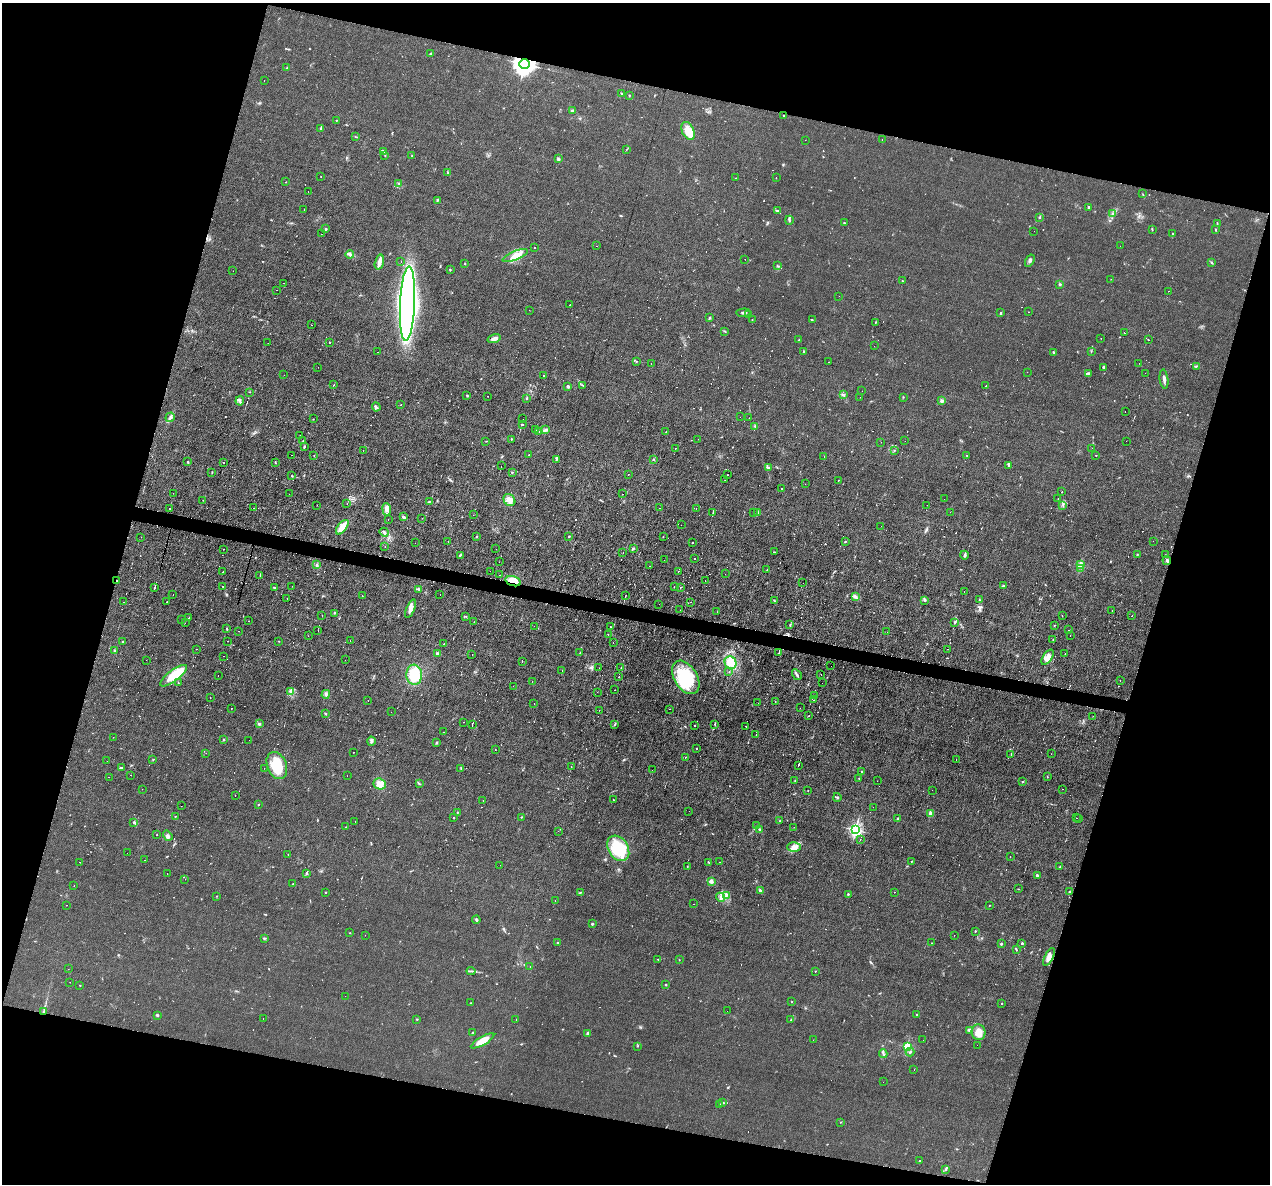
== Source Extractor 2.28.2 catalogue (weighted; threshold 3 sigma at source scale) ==
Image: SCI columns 1-5071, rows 245-4971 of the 5071 x 5095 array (HDU 1 of 3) = the unmasked area's bounding box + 8 px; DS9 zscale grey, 4 x 4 block average (1 PNG px = mean of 4 x 4 image px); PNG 1272 x 1186 px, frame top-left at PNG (2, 3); each listed source drawn as its Kron ellipse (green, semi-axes under 4 px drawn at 4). Shown black and unused: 32% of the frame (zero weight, under 2 of 3 exposures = <1% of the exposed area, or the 3 px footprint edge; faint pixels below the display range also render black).
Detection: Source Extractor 2.28.2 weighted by HDU 2 'WHT'. Background 0.0451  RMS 0.0069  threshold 0.031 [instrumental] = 3 sigma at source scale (4.5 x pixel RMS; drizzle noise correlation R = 1.50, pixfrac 1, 0.05/0.05 arcsec/px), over >= 5 px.
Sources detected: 971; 4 too faint to see at this stretch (4 x 4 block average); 2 inside a brighter object's white glare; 168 cosmic-ray / hot-pixel residue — neither listed nor drawn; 13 coinciding with a brighter row at this scale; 19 inside a brighter listed object's ellipse — not listed separately; of the other 765, all 500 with FLUX_AUTO >= 1.26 (the completeness limit of this list) listed and drawn (265 fainter detections not listed), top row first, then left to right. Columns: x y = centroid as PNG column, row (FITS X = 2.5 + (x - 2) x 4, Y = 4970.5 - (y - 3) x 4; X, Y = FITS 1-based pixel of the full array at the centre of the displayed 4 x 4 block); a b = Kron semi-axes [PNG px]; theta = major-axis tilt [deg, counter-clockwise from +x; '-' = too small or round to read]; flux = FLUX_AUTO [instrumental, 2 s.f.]
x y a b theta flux
430 54 3 2 - 4.3
524 64 5 4 - 2800
287 68 2 2 - 2.5
264 80 2 2 - 3.6
621 93 2 2 - 2
629 95 2 2 - 2.6
573 111 3 2 - 7.9
783 116 3 2 - 3.4
336 120 2 2 - 1.6
320 128 2 2 - 5.6
688 131 9 6 -66 58
355 137 2 2 - 2.3
805 140 2 2 - 1.4
882 140 2 2 - 6.5
627 149 2 2 - 1.4
383 151 2 2 - 3.8
385 155 2 2 - 1.9
412 156 2 2 - 2.6
558 159 3 2 - 3.9
448 173 2 2 - 1.6
321 176 2 2 - 10
736 178 2 2 - 1.7
776 178 2 2 - 1.5
286 182 2 2 - 1.5
399 183 3 2 - 3.9
308 192 2 2 - 2.1
1143 194 2 2 - 1.5
437 200 4 2 - 4
1089 207 2 2 - 4.7
304 210 2 2 - 1.3
778 210 2 2 - 2.6
1113 214 2 2 - 2.4
1040 218 2 2 - 2.3
789 220 4 2 - 4
844 223 2 2 - 4.9
1217 223 3 2 - 2.2
326 229 2 2 - 5.1
1152 229 3 2 - 3
1215 229 2 2 - 3.3
1034 231 2 2 - 8.9
1173 233 2 2 - 3.4
321 234 2 2 - 4
597 246 2 2 - 1.7
1120 246 2 2 - 2.4
534 248 2 2 - 3.6
350 254 4 3 - 9.9
515 256 13 4 22 43
745 259 2 2 - 1.7
1030 261 6 2 58 8.1
379 262 7 3 75 26
401 262 2 2 - 2.1
1211 262 2 2 - 3.4
465 264 2 2 - 2.3
777 265 2 2 - 2.2
450 270 2 2 - 3.2
233 271 2 2 - 1.5
1111 279 2 2 - 7.2
902 281 3 2 - 2.4
284 283 2 2 - 1.5
1060 284 3 2 - 3.8
277 290 2 2 - 26
1169 291 2 2 - 3.8
839 296 2 2 - 1.7
407 303 37 7 87 2400
570 305 2 2 - 11
529 310 2 2 - 6.7
1028 312 2 2 - 2
743 313 7 2 5 10
1001 313 2 2 - 5.7
748 315 2 2 - 1.7
710 318 3 2 - 3.7
752 319 2 2 - 1.5
812 320 2 2 - 1.9
876 322 3 2 - 2.2
311 325 2 2 - 1.4
724 331 2 2 - 2.2
1124 333 2 2 - 3.6
1101 338 2 2 - 5.4
494 339 7 3 15 25
799 340 2 2 - 2
1148 340 2 2 - 2.3
330 342 2 2 - 2.6
268 343 2 2 - 5.3
874 346 2 2 - 3.2
803 351 3 2 - 2.5
377 352 2 2 - 5.9
1053 352 2 2 - 6.9
1091 352 2 2 - 1.9
636 361 2 2 - 1.8
828 362 2 2 - 1.9
651 363 2 2 - 1.6
1139 363 2 2 - 1.5
1196 366 3 2 - 2.9
318 367 2 2 - 2.6
1104 367 4 2 - 4.8
1027 372 2 2 - 1.5
1145 373 2 2 - 2
1088 374 3 2 - 3.6
284 375 2 2 - 1.7
544 375 2 2 - 3.4
1164 379 9 2 -83 13
334 385 2 2 - 1.4
582 385 2 2 - 2.1
568 386 2 2 - 22
986 386 2 2 - 37
862 391 2 2 - 1.4
249 392 2 2 - 1.3
467 395 3 2 - 3
844 395 2 2 - 2.5
488 396 2 2 - 1.9
860 397 2 2 - 2.7
903 397 2 2 - 1.3
527 398 3 2 - 3.9
240 401 4 2 - 6.8
942 401 2 2 - 4.3
401 405 2 2 - 1.5
376 407 4 2 - 4.8
1125 412 2 2 - 4.3
170 417 5 2 - 6.8
740 417 2 2 - 1.3
749 418 2 2 - 2.5
313 419 2 2 - 1.4
523 419 2 2 - 1.6
522 425 2 2 - 3.3
755 426 3 3 - 4.3
546 429 3 2 - 4.3
536 430 2 2 - 1.8
539 432 2 2 - 9.9
666 432 2 2 - 1.3
300 435 2 2 - 2.6
512 439 2 2 - 1.6
698 439 2 2 - 2.7
303 441 2 2 - 2.2
486 441 2 2 - 1.4
905 441 2 2 - 1.7
1126 441 2 2 - 5.2
881 442 2 2 - 1.9
304 446 3 2 - 3.7
675 448 2 2 - 2.3
1092 448 2 2 - 1.6
363 451 2 2 - 1.7
894 451 2 2 - 2.9
291 455 2 2 - 2
314 455 2 2 - 1.3
529 455 2 2 - 6.2
967 455 2 2 - 6.2
1096 455 2 2 - 1.6
824 456 2 2 - 1.4
654 459 2 2 - 1.8
556 460 2 2 - 2.9
188 462 3 2 - 3.4
223 462 2 2 - 4
275 462 3 2 - 2.3
501 466 2 2 - 2.2
1009 466 2 2 - 1.9
769 467 4 2 - 8
212 472 3 2 - 2.4
512 472 2 2 - 2.8
628 474 2 2 - 3.1
727 475 2 2 - 5.6
292 476 2 2 - 2
725 480 2 2 - 1.6
838 480 2 2 - 53
805 484 2 2 - 1.6
782 488 2 2 - 8.4
1062 492 2 2 - 4.1
173 493 2 2 - 1.6
289 494 2 2 - 1.5
622 494 2 2 - 6.9
1058 498 2 2 - 1.3
944 499 2 2 - 2
203 500 2 2 - 3.6
509 500 6 5 - 30
429 501 3 2 - 3
347 504 2 2 - 2.8
317 505 2 2 - 1.4
927 505 2 2 - 1.6
1063 505 3 2 - 4
253 508 2 2 - 2
660 508 2 2 - 1.8
696 508 2 2 - 4.8
170 509 2 2 - 2.7
387 509 6 3 -81 17
713 512 3 2 - 2.6
754 512 2 2 - 1.6
950 512 2 2 - 4.5
757 513 3 2 - 14
473 515 2 2 - 17
403 517 4 2 - 5.7
422 518 2 2 - 3.3
388 519 2 2 - 3.2
681 525 2 2 - 3.5
881 526 2 2 - 2.1
342 527 8 4 52 50
384 532 5 2 - 10
477 536 2 2 - 2.8
569 536 3 2 - 2.8
141 537 2 2 - 1.5
663 537 2 2 - 1.7
1153 541 2 2 - 1.3
448 542 2 2 - 2.8
845 542 2 2 - 3.2
415 543 2 2 - 1.3
692 543 2 2 - 2.1
385 546 2 2 - 1.3
223 549 2 2 - 7.4
496 549 2 2 - 2.3
633 549 3 2 - 4
623 552 2 2 - 4
774 552 2 2 - 1.9
1137 554 2 2 - 1.5
460 555 4 2 - 4.6
964 555 4 3 - 8.3
1165 555 2 2 - 1.5
694 559 2 2 - 4.9
664 560 2 2 - 2.8
1167 560 4 2 - 6.6
499 562 2 2 - 2.1
317 565 3 2 - 4.1
1080 565 2 2 - 120
649 566 2 2 - 1.6
1081 568 2 2 - 1.5
767 569 2 2 - 1.8
490 571 2 2 - 2.1
678 571 2 2 - 1.4
223 572 2 2 - 4.1
725 574 2 2 - 1.4
260 575 2 2 - 2.2
499 575 2 2 - 2.6
117 580 2 2 - 1.5
705 580 2 2 - 3.1
513 581 8 5 -17 41
803 583 2 2 - 2.4
223 586 2 2 - 2.9
292 586 2 2 - 1.8
674 586 2 2 - 5
1003 586 4 2 - 5.3
274 587 3 2 - 2.7
680 587 2 2 - 11
155 588 4 2 - 7.1
418 589 2 2 - 2.6
964 591 2 2 - 3.5
440 594 2 2 - 1.8
173 595 2 2 - 1.7
362 595 2 2 - 1.5
626 595 3 2 - 2.2
855 596 3 2 - 4.2
287 598 2 2 - 1.3
774 600 2 2 - 1.6
925 600 2 2 - 2.9
979 600 3 2 - 2.5
124 602 2 2 - 1.9
167 602 2 2 - 3.1
691 602 2 2 - 1.4
659 604 2 2 - 1.4
410 609 10 3 67 20
680 610 2 2 - 2
1112 611 2 2 - 1.4
717 612 2 2 - 2
335 613 2 2 - 2.5
322 615 2 2 - 4.9
466 616 2 2 - 1.8
1062 616 2 2 - 2
1132 616 2 2 - 3
188 618 2 2 - 2.2
181 619 2 2 - 3.6
249 621 2 2 - 2.7
474 622 2 2 - 1.5
955 622 4 2 - 3.5
185 623 2 2 - 1.3
790 625 2 2 - 2.7
1054 625 2 2 - 1.7
534 626 2 2 - 2.7
610 627 2 2 - 3.5
227 628 2 2 - 3
318 630 2 2 - 2.4
1068 630 2 2 - 6.7
239 631 2 2 - 4.7
887 632 2 2 - 4.8
608 634 2 2 - 2.4
1070 635 2 2 - 2.8
308 636 2 2 - 1.7
1053 639 2 2 - 1.6
123 641 2 2 - 9.6
228 641 2 2 - 3
279 641 3 2 - 1.8
350 641 2 2 - 5.1
613 643 2 2 - 5.2
444 644 2 2 - 4.4
197 649 2 2 - 1.3
947 649 2 2 - 3
115 650 3 2 - 3.7
580 652 2 2 - 1.4
779 652 3 2 - 5.1
437 654 4 3 - 6.1
472 654 2 2 - 1.7
1065 654 3 2 - 2.5
224 656 2 2 - 5.1
1048 657 8 4 55 22
146 660 2 2 - 2.9
345 660 2 2 - 2.2
522 661 2 2 - 14
730 663 6 6 - 60
831 666 2 2 - 1.3
599 668 2 2 - 1.4
621 668 2 2 - 17
562 670 2 2 - 2.3
729 671 2 2 - 6.7
821 674 2 2 - 12
218 675 2 2 - 1.7
414 675 10 8 -84 120
797 675 6 2 -56 7.2
174 676 16 5 37 110
619 677 2 2 - 2.4
686 677 18 11 -58 220
532 681 2 2 - 2.8
1120 681 2 2 - 1.6
178 683 2 2 - 2.4
822 683 2 2 - 3.1
513 686 2 2 - 1.4
615 690 2 2 - 6.5
291 691 3 2 - 2.9
597 692 2 2 - 4.4
326 694 4 2 - 7.4
815 696 2 2 - 1.7
210 698 2 2 - 2.3
368 700 2 2 - 2.1
814 700 2 2 - 1.4
775 702 2 2 - 1.4
758 703 2 2 - 1.5
534 704 2 2 - 1.3
231 708 2 2 - 1.9
800 708 2 2 - 2.4
670 709 2 2 - 1.4
599 710 2 2 - 2.1
391 712 2 2 - 1.5
325 713 3 2 - 2.1
809 715 2 2 - 3.3
1093 716 2 2 - 1.7
463 722 2 2 - 2.5
259 724 3 3 - 5.3
472 724 4 2 - 6.2
715 724 3 2 - 3.1
614 725 2 2 - 2
694 726 2 2 - 1.9
746 726 2 2 - 1.9
443 732 2 2 - 3.4
756 734 2 2 - 4.4
113 737 2 2 - 1.8
224 740 2 2 - 1.9
249 740 2 2 - 2
371 741 4 3 - 13
436 743 3 2 - 4
697 748 2 2 - 3.2
495 750 2 2 - 1.8
354 752 2 2 - 1.6
206 753 2 2 - 2.1
1011 754 2 2 - 1.8
1051 754 2 2 - 1.8
685 757 2 2 - 8.4
956 759 2 2 - 1.7
153 760 2 2 - 1.6
107 761 2 2 - 1.8
277 765 14 9 -67 150
798 765 3 2 - 10
571 767 2 2 - 1.5
122 768 2 2 - 2.7
264 768 2 2 - 1.3
461 768 3 2 - 2
652 770 2 2 - 2
862 771 2 2 - 4.8
131 775 2 2 - 1.8
347 776 2 2 - 1.3
1047 776 2 2 - 1.6
109 777 2 2 - 4.8
859 778 2 2 - 1.4
795 780 2 2 - 2.8
877 781 2 2 - 11
1023 782 2 2 - 3.6
380 784 6 5 - 38
419 784 3 2 - 4
142 789 2 2 - 1.9
1062 789 2 2 - 5.6
932 790 2 2 - 1.4
808 791 2 2 - 9.2
235 795 2 2 - 4.3
837 797 4 2 - 5.4
483 800 2 2 - 4.3
613 800 2 2 - 1.8
258 804 2 2 - 2.7
181 806 2 2 - 8.8
873 807 2 2 - 2
689 811 2 2 - 11
457 812 2 2 - 2
931 814 2 2 - 36
175 816 2 2 - 3.9
521 817 2 2 - 1.9
454 818 2 2 - 2.5
1076 818 2 2 - 2.1
898 819 3 2 - 6.4
1079 819 2 2 - 2.5
780 821 2 2 - 2.6
133 822 2 2 - 10
355 822 2 2 - 3.1
756 826 2 2 - 2.5
345 827 2 2 - 25
794 827 2 2 - 1.3
760 830 3 2 - 7.9
855 830 3 2 - 560
558 831 2 2 - 2
157 835 2 2 - 1.5
168 836 5 3 - 9
860 839 2 2 - 2.2
794 847 7 4 3 20
618 848 14 9 -58 200
127 853 2 2 - 1.5
288 854 2 2 - 1.3
1010 857 2 2 - 3.9
145 860 2 2 - 2.4
911 861 2 2 - 2.4
80 862 2 2 - 8.8
709 862 2 2 - 1.4
719 862 2 2 - 4
500 865 2 2 - 2.2
687 867 2 2 - 1.4
1060 867 3 2 - 3.7
167 873 2 2 - 1.5
307 873 2 2 - 3.8
1037 875 2 2 - 28
185 879 2 2 - 3.6
711 881 2 2 - 55
293 884 2 2 - 1.4
74 886 2 2 - 2.3
1018 889 2 2 - 1.4
760 890 3 2 - 6.4
325 892 2 2 - 2.9
580 892 4 2 - 2.6
894 892 2 2 - 1.8
1069 892 3 2 - 5.1
848 894 2 2 - 8
217 896 2 2 - 1.7
726 896 3 2 - 5.5
720 897 5 2 - 7.6
555 900 2 2 - 7.1
693 904 2 2 - 1.8
67 905 2 2 - 2.7
989 905 2 2 - 1.6
476 920 4 2 - 6.2
592 924 2 2 - 9.3
975 931 2 2 - 3.5
350 933 2 2 - 1.7
365 935 2 2 - 3.4
954 935 2 2 - 2.2
264 938 4 2 - 3
558 943 2 2 - 2.8
931 943 2 2 - 3.8
1022 943 2 2 - 4.4
1001 944 2 2 - 13
1016 949 3 2 - 4.2
1049 957 10 3 63 22
658 959 2 2 - 1.9
679 960 2 2 - 1.7
530 966 2 2 - 1.9
68 969 2 2 - 2.1
471 971 4 2 - 5.8
815 971 2 2 - 3.4
70 982 2 2 - 2
80 985 2 2 - 2.7
666 985 2 2 - 3.9
345 996 2 2 - 1.6
792 1002 2 2 - 2.5
471 1003 2 2 - 1.6
1001 1003 2 2 - 1.9
727 1011 2 2 - 2.6
43 1012 3 2 - 5.5
917 1014 2 2 - 2.6
157 1015 2 2 - 8.8
263 1018 2 2 - 2.2
417 1019 2 2 - 2.9
516 1019 2 2 - 2
791 1020 2 2 - 2.3
970 1030 4 3 - 11
473 1032 3 2 - 2.9
978 1032 8 7 - 46
588 1033 3 2 - 7.5
813 1040 2 2 - 1.5
923 1040 2 2 - 1.9
482 1041 13 4 30 50
977 1045 2 2 - 2.9
638 1046 2 2 - 2.1
907 1047 2 2 - 200
910 1052 4 2 - 5.7
883 1053 4 2 - 5.6
914 1069 2 2 - 2.7
883 1082 2 2 - 2
723 1103 3 2 - 3.3
720 1104 2 2 - 1.9
841 1122 2 2 - 1.5
920 1161 2 2 - 2.4
945 1169 3 2 - 4.4
Overlapping masked pixels (flux is a lower limit): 4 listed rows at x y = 524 64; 117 580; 513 581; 43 1012
Diffuse or blended objects may show on this block-average render without a row.